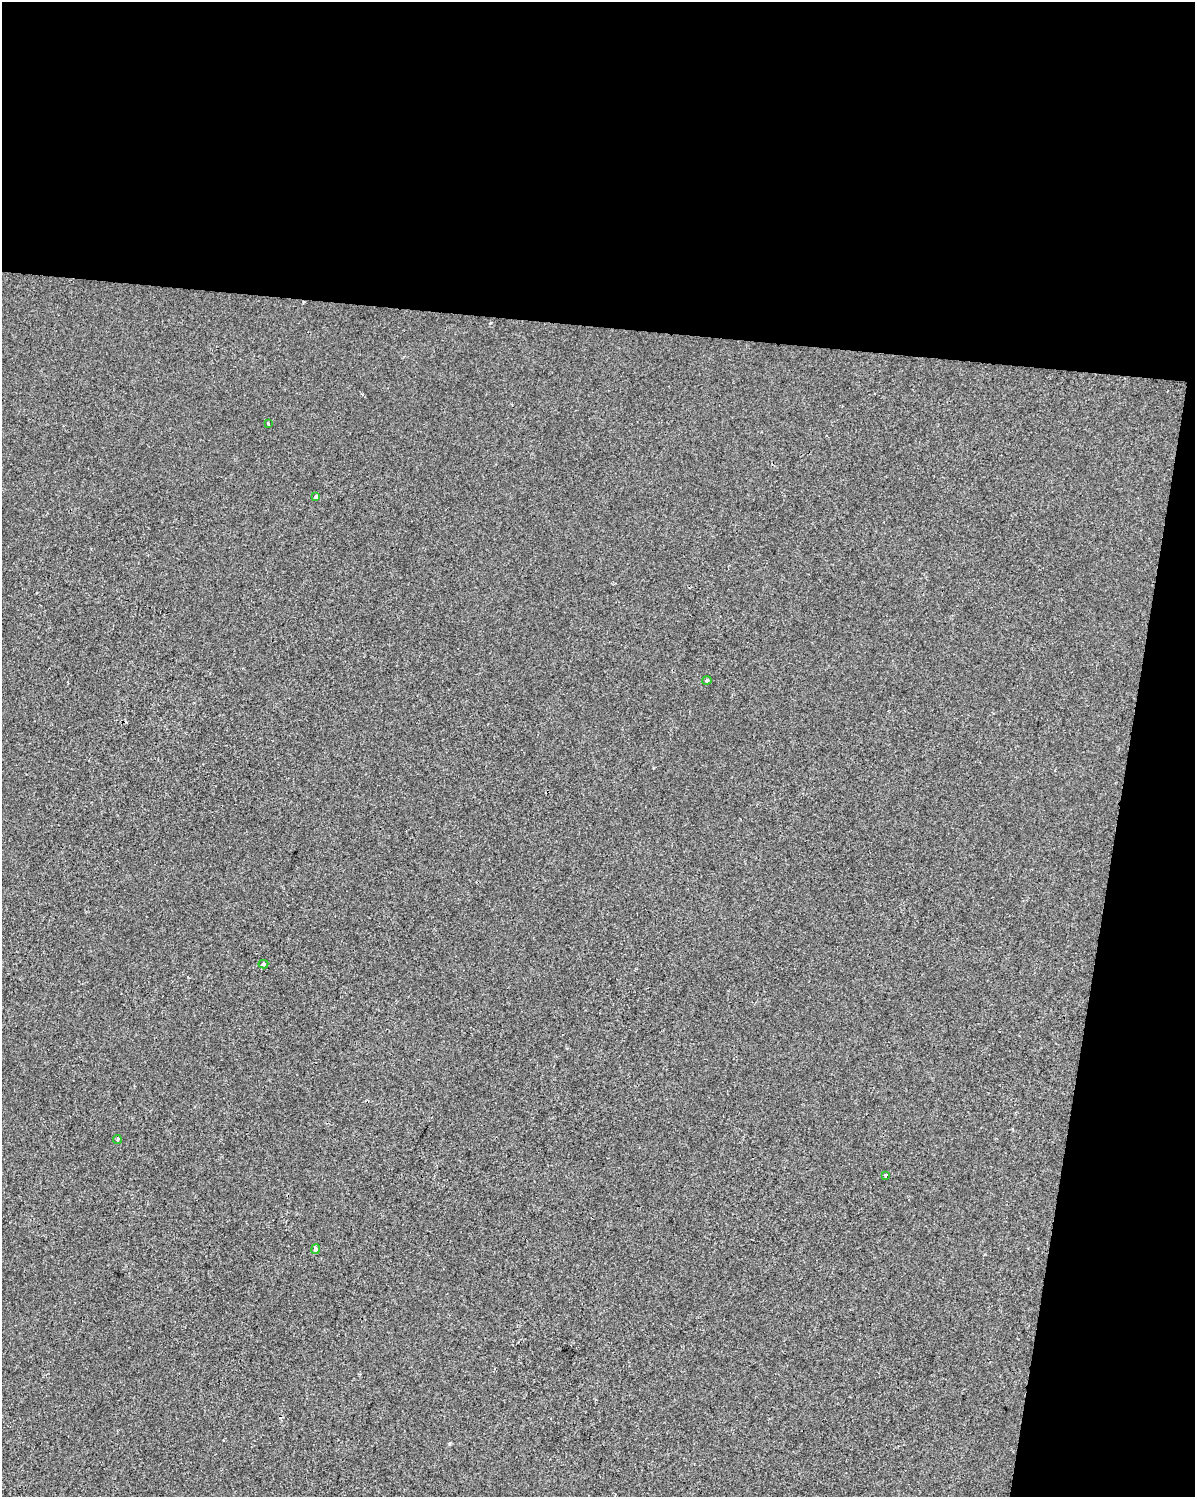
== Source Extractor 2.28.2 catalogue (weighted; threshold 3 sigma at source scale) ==
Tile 4 of 4 x 3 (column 4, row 1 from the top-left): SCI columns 3579-4771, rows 3217-4711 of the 4778 x 4994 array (HDU 1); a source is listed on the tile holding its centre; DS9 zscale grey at full resolution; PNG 1197 x 1499 px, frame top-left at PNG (2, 2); each listed source drawn as its Kron ellipse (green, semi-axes under 4 px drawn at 4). Shown black and unused: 28% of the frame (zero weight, under 2 of 3 exposures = <1% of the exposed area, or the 3 px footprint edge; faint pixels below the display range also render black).
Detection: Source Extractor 2.28.2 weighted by HDU 2 'WHT'; one run over the whole footprint, this tile lists its part. Background -1.15e-04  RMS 0.0042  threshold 0.0191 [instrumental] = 3 sigma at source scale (4.5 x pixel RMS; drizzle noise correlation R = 1.50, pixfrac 1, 0.0396/0.0396 arcsec/px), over >= 5 px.
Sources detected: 7; all 7 listed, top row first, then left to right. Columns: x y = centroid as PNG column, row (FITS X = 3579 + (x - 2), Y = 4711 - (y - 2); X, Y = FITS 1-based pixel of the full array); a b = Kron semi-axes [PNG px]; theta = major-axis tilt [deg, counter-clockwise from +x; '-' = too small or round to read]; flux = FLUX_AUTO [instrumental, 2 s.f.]
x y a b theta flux
269 423 3 3 - 3.4
316 497 4 3 - 1.7
707 680 4 4 - 0.82
263 964 5 3 - 1.1
117 1139 4 4 - 0.87
886 1175 3 3 - 1.2
316 1249 5 4 - 1.2